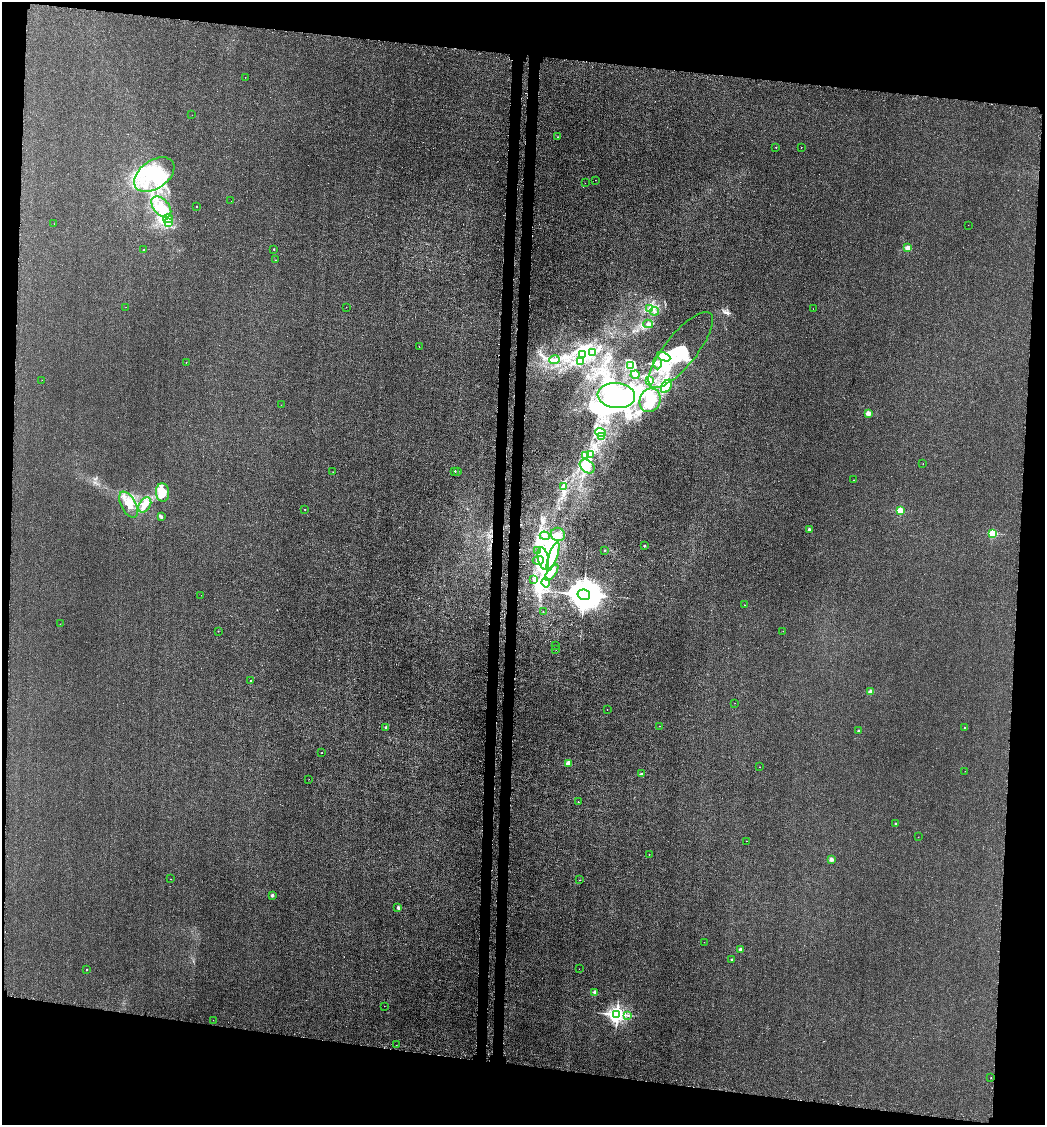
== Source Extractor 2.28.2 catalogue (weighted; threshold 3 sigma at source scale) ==
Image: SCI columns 281-4449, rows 51-4542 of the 4623 x 4592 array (HDU 1 of 3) = the unmasked area's bounding box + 8 px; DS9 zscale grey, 4 x 4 block average (1 PNG px = mean of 4 x 4 image px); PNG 1047 x 1127 px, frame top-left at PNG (2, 2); each listed source drawn as its Kron ellipse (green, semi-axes under 4 px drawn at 4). Shown black and unused: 16% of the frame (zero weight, under 3 of 4 exposures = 7% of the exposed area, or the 3 px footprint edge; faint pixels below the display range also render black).
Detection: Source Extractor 2.28.2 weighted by HDU 2 'WHT'. Background 0.00902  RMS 0.0024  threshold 0.0108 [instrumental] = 3 sigma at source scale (4.5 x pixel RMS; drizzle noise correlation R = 1.50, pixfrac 1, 0.05/0.05 arcsec/px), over >= 5 px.
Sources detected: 155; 22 inside a brighter object's white glare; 6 cosmic-ray / hot-pixel residue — neither listed nor drawn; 9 inside a brighter listed object's ellipse — not listed separately; the other 118 listed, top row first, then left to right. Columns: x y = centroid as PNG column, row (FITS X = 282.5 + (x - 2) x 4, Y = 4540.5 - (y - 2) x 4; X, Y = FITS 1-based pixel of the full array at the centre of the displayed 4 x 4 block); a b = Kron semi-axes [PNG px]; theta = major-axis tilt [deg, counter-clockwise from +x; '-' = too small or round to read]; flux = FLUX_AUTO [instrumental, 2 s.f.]
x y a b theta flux
245 77 2 2 - 0.18
192 115 2 2 - 0.22
558 137 2 2 - 1.4
776 147 2 2 - 1.1
801 147 2 2 - 0.62
154 175 22 14 35 60
595 180 2 2 - 0.22
585 183 2 2 - 0.35
231 201 2 2 - 0.16
196 206 2 2 - 1.1
161 207 12 7 -49 22
168 219 5 3 - 5.1
169 222 2 2 - 1.4
54 224 2 2 - 0.32
968 225 2 2 - 0.28
908 248 2 2 - 42
274 249 2 2 - 1.9
144 250 2 2 - 1.8
275 260 2 2 - 0.93
126 307 2 2 - 0.25
346 307 2 2 - 0.3
649 309 3 2 - 2.1
813 309 2 2 - 0.21
654 311 4 3 - 3.2
648 324 5 3 - 3.3
419 347 2 2 - 0.51
681 350 47 16 51 86
592 352 2 2 - 0.88
582 354 4 2 - 2.9
664 357 7 4 -26 41
554 360 5 2 - 2.5
581 361 3 2 - 1.4
186 362 2 2 - 0.66
657 363 6 3 -88 4.5
631 365 2 2 - 0.57
635 375 4 4 - 5.3
42 380 2 2 - 0.26
650 381 4 2 - 2
666 386 7 4 55 13
616 396 19 12 -6 630
650 400 12 10 68 18
281 405 2 2 - 0.24
868 413 2 2 - 36
601 433 5 2 - 3.7
602 437 2 2 - 0.68
591 455 4 2 - 2.8
586 456 2 2 - 1.2
923 464 2 2 - 0.44
587 466 8 6 -40 11
454 471 2 2 - 3.9
333 472 2 2 - 0.27
458 472 2 2 - 2
854 480 2 2 - 0.87
563 486 3 2 - 1.6
163 493 9 6 -85 37
128 505 14 7 -61 17
145 505 8 5 58 20
305 509 2 2 - 0.77
900 511 2 2 - 86
161 517 4 2 - 1.3
809 530 2 2 - 19
558 534 7 6 - 8.8
993 534 2 2 - 110
545 536 5 3 - 3.7
644 546 2 2 - 6.3
605 550 2 2 - 2.7
538 551 2 2 - 0.94
553 557 15 4 70 14
543 559 11 5 -78 44
538 560 5 4 - 4.2
552 572 9 2 53 5.4
534 580 3 2 - 1.5
546 583 5 4 - 5.9
201 595 2 2 - 0.4
584 595 6 5 - 4500
744 605 2 2 - 0.34
543 612 2 2 - 0.27
60 624 2 2 - 0.41
218 631 2 2 - 0.42
783 631 2 2 - 0.39
556 645 2 2 - 0.34
556 650 2 2 - 0.21
251 681 2 2 - 4.8
870 692 2 2 - 31
735 703 2 2 - 0.26
607 710 2 2 - 0.58
659 726 2 2 - 0.43
386 727 2 2 - 5.4
965 728 2 2 - 1.3
858 731 2 2 - 4.2
322 753 2 2 - 0.65
568 763 2 2 - 40
759 767 2 2 - 0.27
965 771 2 2 - 0.21
641 774 2 2 - 7.5
309 779 2 2 - 0.23
578 802 2 2 - 1
895 823 2 2 - 1.9
918 837 2 2 - 0.23
747 841 2 2 - 0.34
649 854 2 2 - 0.48
831 859 2 2 - 20
170 879 2 2 - 0.26
580 880 2 2 - 0.33
272 895 2 2 - 11
398 908 2 2 - 12
704 942 2 2 - 0.3
740 949 2 2 - 10
732 960 2 2 - 4.7
579 969 2 2 - 0.22
86 970 2 2 - 2.1
595 992 2 2 - 19
384 1006 2 2 - 0.28
617 1014 3 3 - 730
628 1015 3 2 - 1.9
213 1020 2 2 - 1.9
396 1045 2 2 - 0.25
991 1078 2 2 - 0.69
Diffuse or blended objects may show on this block-average render without a row.